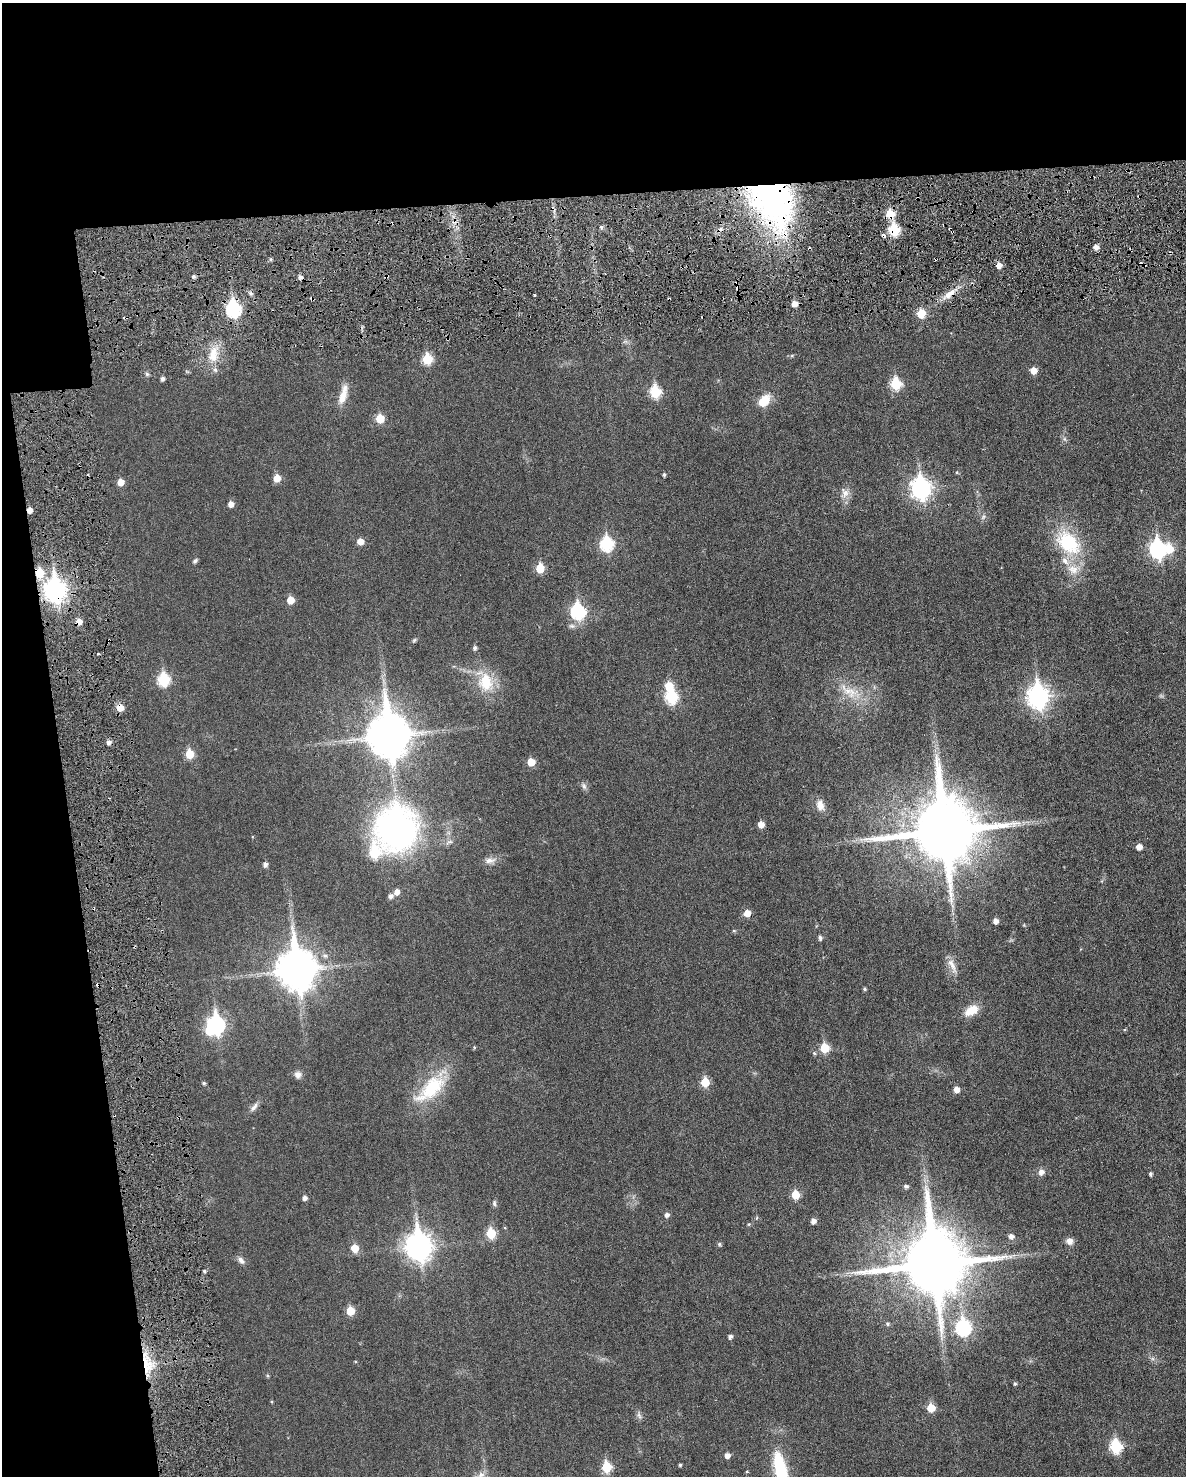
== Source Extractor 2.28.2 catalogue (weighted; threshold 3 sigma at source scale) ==
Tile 1 of 4 x 3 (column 1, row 1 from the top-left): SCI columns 30-1213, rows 3109-4582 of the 4786 x 4824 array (HDU 1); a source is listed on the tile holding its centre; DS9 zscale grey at full resolution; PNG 1188 x 1478 px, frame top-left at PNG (2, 3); no overlay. Shown black and unused: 19% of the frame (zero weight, under 3 of 6 exposures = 1% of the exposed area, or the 3 px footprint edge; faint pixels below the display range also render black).
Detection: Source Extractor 2.28.2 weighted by HDU 2 'WHT'; one run over the whole footprint, this tile lists its part. Background 0.0355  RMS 0.0047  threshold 0.019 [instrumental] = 3 sigma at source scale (4.09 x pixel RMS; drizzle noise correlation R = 1.36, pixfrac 0.8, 0.05/0.05 arcsec/px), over >= 5 px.
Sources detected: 138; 3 inside a brighter object's white glare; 11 cosmic-ray / hot-pixel residue — not listed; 5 inside a brighter listed object's ellipse — not listed separately; the other 119 listed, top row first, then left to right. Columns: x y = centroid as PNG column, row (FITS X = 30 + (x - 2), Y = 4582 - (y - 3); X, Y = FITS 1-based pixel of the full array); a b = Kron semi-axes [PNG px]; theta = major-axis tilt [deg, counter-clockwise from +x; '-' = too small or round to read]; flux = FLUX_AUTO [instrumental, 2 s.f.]
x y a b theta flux
774 205 70 47 -42 100
890 214 7 6 - 9.3
601 227 5 5 - 0.75
894 230 6 6 - 26
1096 247 6 5 - 2.2
936 259 3 2 - 0.56
999 265 5 5 - 3.2
193 277 5 5 - 0.92
386 277 5 3 - 0.63
950 294 20 7 30 4.4
534 295 3 2 - 0.43
312 298 4 3 - 1.1
794 304 5 5 - 3.2
233 309 9 7 -72 65
921 314 6 5 - 11
213 354 23 11 82 7.4
427 359 6 6 - 19
1033 371 6 6 - 4.4
147 374 6 5 - 0.72
162 379 4 4 - 1.2
896 384 7 6 - 23
655 392 7 6 - 25
343 395 27 8 74 5.6
764 401 16 11 49 6.9
380 418 6 6 - 9.7
1065 439 7 4 -70 0.74
957 472 5 4 - 0.48
664 475 4 4 - 0.7
277 478 6 5 - 5.6
121 482 6 6 - 3.7
921 488 9 8 - 180
845 493 15 11 -72 3.3
231 504 5 5 - 2.6
983 517 7 4 46 0.85
360 541 5 5 - 4.3
1068 543 41 26 -44 25
607 544 8 7 - 46
1158 549 9 7 -82 100
1169 549 8 7 - 9.1
195 561 8 5 44 0.78
540 568 6 5 - 10
39 573 6 6 - 12
55 590 10 8 -86 240
290 600 6 5 - 5.9
578 611 8 7 - 55
414 640 6 4 46 0.58
475 648 5 4 - 1.1
163 680 7 6 - 32
486 682 26 20 -79 14
849 691 33 15 -28 11
1038 696 10 8 -85 230
671 697 7 6 - 35
120 708 6 5 - 6.3
389 736 15 12 -84 1400
109 742 5 5 - 1.5
189 754 6 5 - 11
531 762 5 5 - 7.2
584 786 10 6 -61 1.3
820 805 15 10 -76 3.4
761 824 5 5 - 3.8
396 829 40 39 - 140
944 831 20 18 -84 3800
1139 847 5 5 - 3.2
490 860 16 7 5 2.4
265 864 5 4 - 1.6
397 892 6 5 - 2.6
390 896 5 5 - 1.5
747 913 6 5 - 4.5
995 921 5 5 - 2.3
734 931 5 4 - 0.51
820 938 5 5 - 1.1
325 956 7 6 - 1.2
952 965 24 8 -65 3.7
296 969 14 11 -84 1100
864 989 4 4 - 0.61
971 1010 16 10 29 6.7
216 1025 9 7 -79 100
824 1048 6 6 - 13
814 1053 5 5 - 0.61
298 1074 9 8 - 1.9
705 1082 6 5 - 13
204 1083 5 4 - 0.6
431 1088 49 20 44 24
956 1090 5 5 - 3.3
254 1107 14 6 50 1.8
1041 1172 8 6 45 2.1
1150 1174 4 3 - 0.89
906 1186 5 4 - 1
795 1195 6 5 - 10
304 1198 5 4 - 1.6
494 1203 8 5 -89 0.9
667 1215 6 5 - 1.5
813 1221 5 5 - 2.2
749 1224 5 4 - 0.46
491 1233 6 5 - 16
1011 1236 6 6 - 1.7
1069 1241 8 7 - 2.5
719 1244 6 5 - 0.72
418 1246 11 9 -82 370
355 1248 6 6 - 7.2
241 1260 11 6 -52 1.7
934 1264 19 18 - 3900
204 1271 4 3 - 0.68
350 1311 5 5 - 11
888 1324 5 5 - 0.74
963 1328 8 7 - 63
730 1337 5 4 - 1.2
146 1364 23 13 -82 13
267 1376 5 4 - 0.54
1015 1384 5 4 - 0.62
931 1408 6 5 - 9.9
639 1416 10 5 -63 1.1
1116 1446 7 6 - 35
727 1455 5 5 - 2.2
680 1465 4 3 - 0.57
606 1467 6 6 - 19
781 1470 42 13 -78 27
747 1472 5 3 - 0.34
481 1475 10 8 40 2.5
Overlapping masked pixels (flux is a lower limit): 12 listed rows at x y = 774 205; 890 214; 894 230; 936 259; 386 277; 950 294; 312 298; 233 309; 39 573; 55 590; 120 708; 146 1364
Isophote crosses this tile's border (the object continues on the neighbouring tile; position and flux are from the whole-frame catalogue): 2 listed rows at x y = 781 1470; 481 1475